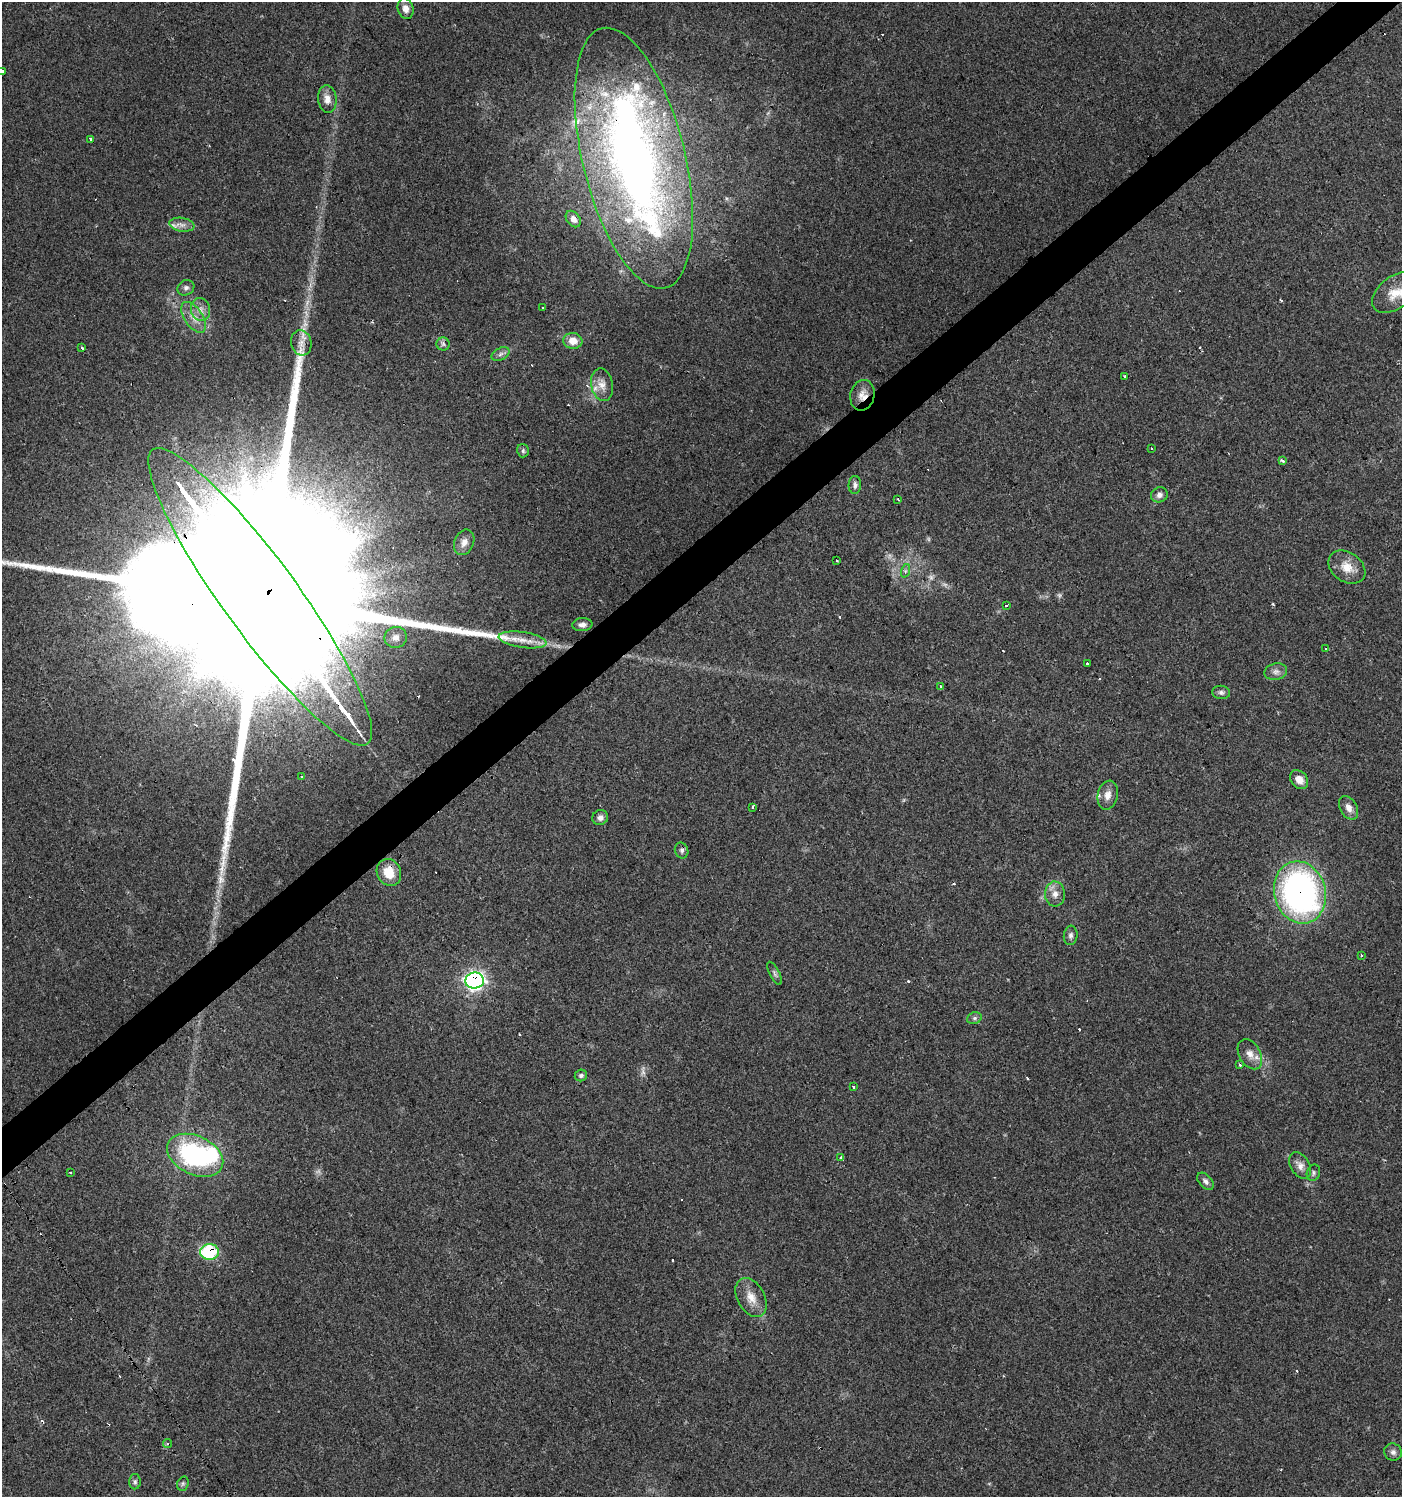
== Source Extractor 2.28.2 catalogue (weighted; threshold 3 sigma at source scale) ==
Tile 10 of 4 x 4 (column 2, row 3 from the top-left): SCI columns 1597-2996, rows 1497-2991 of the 5931 x 5985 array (HDU 1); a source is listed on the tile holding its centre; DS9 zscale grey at full resolution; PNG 1404 x 1499 px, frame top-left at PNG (2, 2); each listed source drawn as its Kron ellipse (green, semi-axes under 4 px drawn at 4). Shown black and unused: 3% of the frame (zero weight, under 2 of 3 exposures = <1% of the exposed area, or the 3 px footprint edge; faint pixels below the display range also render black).
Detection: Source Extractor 2.28.2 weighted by HDU 2 'WHT'; one run over the whole footprint, this tile lists its part. Background 0.0612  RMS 0.0057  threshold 0.0255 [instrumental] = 3 sigma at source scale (4.5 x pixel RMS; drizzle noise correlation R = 1.50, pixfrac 1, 0.0396/0.0396 arcsec/px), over >= 5 px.
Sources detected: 104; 6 too faint to see at this stretch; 2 inside a brighter object's white glare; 18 cosmic-ray / hot-pixel residue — neither listed nor drawn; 7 inside a brighter listed object's ellipse — not listed separately; the other 71 listed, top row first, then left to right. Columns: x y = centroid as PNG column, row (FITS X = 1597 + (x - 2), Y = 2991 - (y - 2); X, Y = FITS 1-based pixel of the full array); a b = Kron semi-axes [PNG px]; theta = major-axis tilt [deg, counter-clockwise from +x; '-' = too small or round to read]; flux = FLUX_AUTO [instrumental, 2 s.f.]
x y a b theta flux
406 9 10 8 -77 4.4
2 71 3 3 - 5.1
327 99 14 9 -84 4.6
90 139 3 3 - 3.5
634 158 134 51 -76 430
573 219 9 6 -53 3
182 225 12 7 -9 3.1
186 288 9 7 29 1.9
1396 292 27 16 37 12
543 308 3 3 - 2.3
201 310 11 9 -78 4.1
194 317 17 9 -56 6.1
573 341 9 8 - 6.1
301 343 13 10 -74 5
443 344 6 6 - 1.4
82 348 3 3 - 2.4
500 354 9 6 28 1.9
1125 376 3 3 - 1.2
602 385 16 11 -79 5.6
862 395 15 12 77 6.3
1152 448 3 2 - 0.93
523 451 6 6 - 1.2
1282 461 4 3 - 2.4
855 485 9 6 87 1.9
1159 495 8 7 - 2.5
898 499 4 3 - 0.64
464 542 13 9 67 4.1
837 560 3 2 - 0.81
1347 567 20 14 -35 9.2
905 571 7 4 72 1.2
260 597 182 37 -54 180000
1007 605 3 3 - 1.8
582 625 10 6 4 2.4
396 637 11 10 - 3.8
523 640 24 7 -8 7.9
1326 649 3 2 - 0.89
1087 663 3 3 - 4
1276 672 11 8 12 2.9
941 687 4 4 - 0.89
1221 692 9 6 -5 1.7
302 776 3 2 - 1.1
1299 780 10 8 -51 4.9
1108 795 14 10 77 4.6
753 807 3 3 - 6.8
1349 808 13 8 -62 4
600 818 8 7 - 2.7
682 850 8 6 -67 1.7
389 872 14 12 -62 11
1300 892 31 25 -75 200
1055 894 12 10 -87 4.4
1071 935 10 7 83 1.9
1362 956 3 3 - 1.3
775 973 13 5 -63 1.5
475 981 9 8 - 200
974 1018 7 5 21 1.3
1250 1054 16 10 -61 5.4
1240 1065 3 3 - 2.7
581 1075 6 5 - 1.3
853 1087 3 3 - 4
195 1155 30 19 -25 82
841 1158 4 3 - 2.7
1300 1165 14 9 -57 4
71 1172 3 2 - 1
1313 1173 8 6 70 1.5
1206 1181 10 6 -47 2
210 1252 9 8 - 42
751 1297 21 13 -61 8.3
168 1444 4 4 - 1.5
1393 1452 9 8 - 2.2
135 1482 8 6 89 1.3
183 1484 7 5 70 1.1
Overlapping masked pixels (flux is a lower limit): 7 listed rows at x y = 634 158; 862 395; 260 597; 389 872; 1300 892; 475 981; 210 1252
Isophote crosses this tile's border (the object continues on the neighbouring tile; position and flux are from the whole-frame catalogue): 2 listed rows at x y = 2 71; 260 597